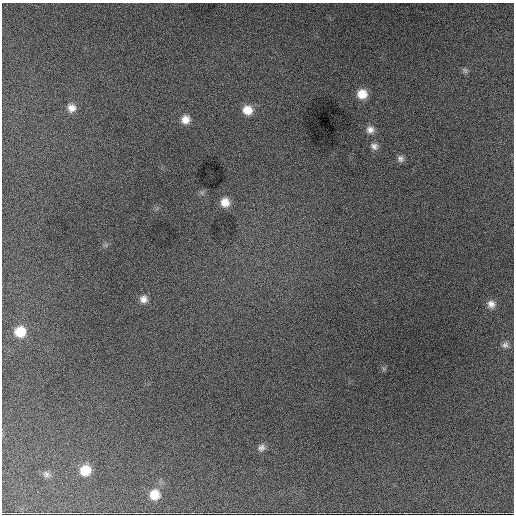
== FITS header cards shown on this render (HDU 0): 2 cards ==
NAXIS1  =                  512 / Axis length
NAXIS2  =                  512 / Axis length

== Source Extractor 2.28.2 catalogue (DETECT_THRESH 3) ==
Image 512 x 512 px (HDU 0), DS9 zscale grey, 1 PNG px = 1 image px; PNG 516 x 516 px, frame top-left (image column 1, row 512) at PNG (2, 3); no overlay
Background 2330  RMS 44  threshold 131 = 3 sigma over >= 5 px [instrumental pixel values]
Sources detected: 17; all 17 listed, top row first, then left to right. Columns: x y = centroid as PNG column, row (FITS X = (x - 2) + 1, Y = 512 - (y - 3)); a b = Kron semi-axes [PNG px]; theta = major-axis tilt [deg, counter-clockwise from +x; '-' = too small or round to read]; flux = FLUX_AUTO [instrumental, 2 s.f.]
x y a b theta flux
465 70 9 5 -63 6700
362 94 10 10 - 43000
71 108 11 10 - 22000
247 110 11 11 - 42000
185 119 10 9 - 27000
370 130 10 10 - 18000
374 146 10 8 -28 14000
400 159 9 7 -51 11000
225 202 11 10 - 32000
144 299 9 9 - 17000
491 304 10 9 - 18000
20 332 11 10 - 57000
505 345 10 8 33 12000
261 447 9 8 - 12000
85 470 11 11 - 52000
46 474 10 8 -38 11000
154 495 12 12 - 43000